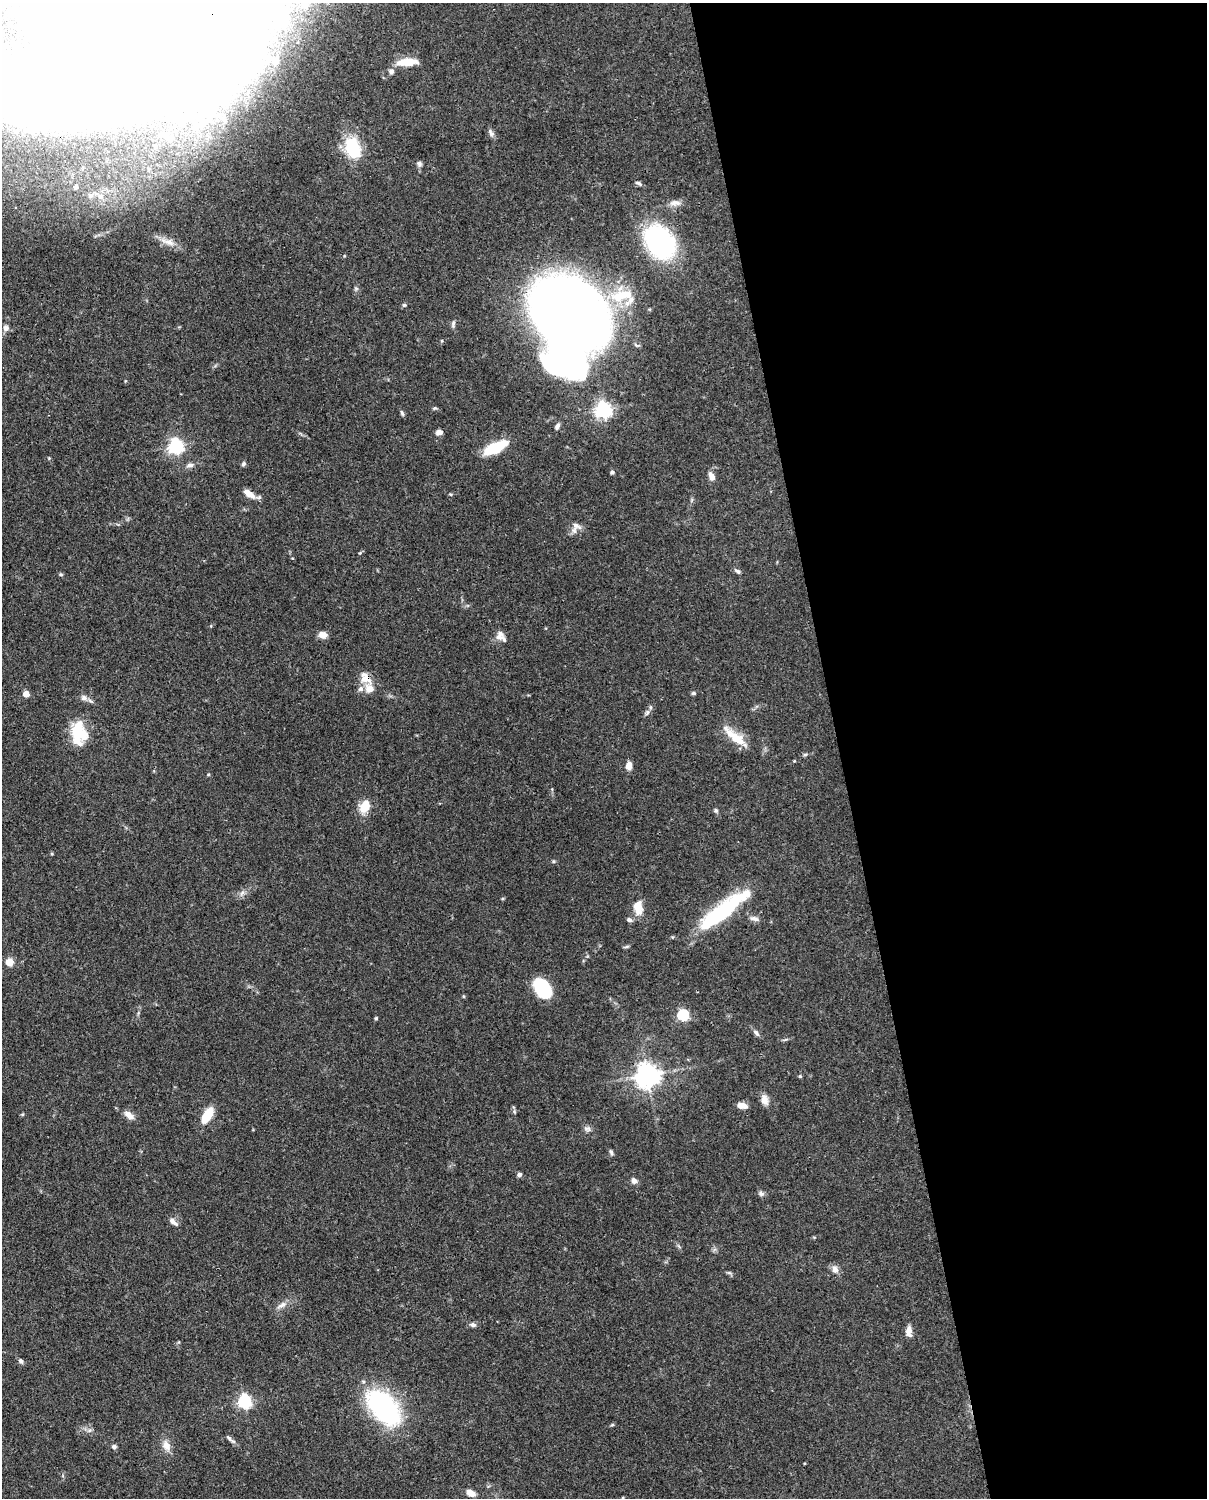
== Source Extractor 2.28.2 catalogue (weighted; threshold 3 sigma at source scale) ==
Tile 8 of 4 x 3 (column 4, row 2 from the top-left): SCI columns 3706-4910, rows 1761-3256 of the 5002 x 4907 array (HDU 1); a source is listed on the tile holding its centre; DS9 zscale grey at full resolution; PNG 1209 x 1500 px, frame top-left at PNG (2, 3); no overlay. Shown black and unused: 30% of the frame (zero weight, under 3 of 4 exposures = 7% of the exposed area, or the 3 px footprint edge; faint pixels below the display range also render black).
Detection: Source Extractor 2.28.2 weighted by HDU 2 'WHT'; one run over the whole footprint, this tile lists its part. Background 0.114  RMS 0.0042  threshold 0.0189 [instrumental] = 3 sigma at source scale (4.5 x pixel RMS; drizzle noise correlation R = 1.50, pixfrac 1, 0.05/0.05 arcsec/px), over >= 5 px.
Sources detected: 114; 22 inside a brighter object's white glare — not listed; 8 inside a brighter listed object's ellipse — not listed separately; the other 84 listed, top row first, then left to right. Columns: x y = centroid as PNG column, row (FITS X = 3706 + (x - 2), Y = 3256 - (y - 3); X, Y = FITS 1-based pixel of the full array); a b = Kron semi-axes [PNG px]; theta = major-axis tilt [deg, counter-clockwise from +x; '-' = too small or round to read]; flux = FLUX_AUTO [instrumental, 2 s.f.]
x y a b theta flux
407 62 24 8 4 6.8
391 71 7 6 - 1.1
163 95 139 48 20 110
491 133 12 5 -63 1.4
353 148 16 10 -66 30
419 164 6 6 - 1.3
639 183 9 5 -26 1.1
76 187 8 7 - 2.3
90 195 9 8 - 2.3
101 196 10 8 -73 3.1
675 203 16 8 -2 2.9
168 242 20 9 -20 4.4
660 242 32 24 -56 74
356 288 6 4 0 0.64
622 295 36 20 11 15
404 305 5 5 - 0.66
569 313 59 43 -35 620
453 323 10 5 80 1.1
6 328 8 8 - 1.7
434 408 7 4 19 0.56
603 410 6 6 - 150
402 413 8 4 -71 0.78
557 426 9 5 62 1.3
439 432 7 6 - 2
176 446 6 6 - 120
496 447 24 9 25 19
243 464 7 6 - 0.82
190 465 10 7 12 1.8
612 472 5 5 - 0.74
711 476 11 7 -67 2.5
249 494 16 7 -37 4.3
576 526 14 7 -28 2
360 553 4 4 - 0.43
737 571 9 5 -36 1
61 574 6 4 0 0.51
323 635 9 7 -17 3.2
499 636 13 9 71 2.8
365 678 20 13 -54 5.3
693 693 6 4 -13 0.73
26 694 4 4 - 6.8
84 698 9 8 - 1.6
647 713 9 6 63 1.2
79 731 25 18 -67 14
735 737 34 9 -40 10
805 754 6 4 2 0.64
629 765 8 6 86 3.3
365 806 15 10 59 7.3
716 811 6 5 - 0.83
242 893 8 5 45 1.4
637 906 11 9 48 4.7
724 910 47 16 39 38
754 919 13 6 -12 1.8
629 920 7 5 -18 1.2
626 947 8 3 19 0.62
10 962 5 5 - 15
544 987 21 16 -26 18
683 1015 5 5 - 48
376 1018 4 4 - 0.66
756 1033 11 5 -48 1.3
648 1075 7 7 - 410
800 1076 4 4 - 0.56
764 1100 13 8 -75 3
742 1106 11 6 -11 3.2
129 1115 15 8 -40 2.7
207 1115 14 7 59 14
587 1129 10 7 -13 1.5
611 1152 8 4 -74 0.83
519 1175 5 5 - 1.2
634 1181 7 6 - 1.9
761 1194 8 7 - 1.2
173 1221 12 6 -43 2.2
835 1269 10 8 -77 2.5
282 1305 16 7 32 2.5
473 1325 9 6 -6 1.3
909 1331 11 6 89 3.5
21 1361 8 5 -62 1
244 1402 6 6 - 93
384 1407 46 26 -50 58
612 1425 5 4 - 0.51
90 1430 8 6 35 1.2
229 1438 14 4 -43 1.3
166 1446 16 10 -69 3.7
114 1447 6 5 - 1
471 1493 10 7 -29 3.2
Overlapping masked pixels (flux is a lower limit): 3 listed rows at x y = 365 678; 648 1075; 384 1407